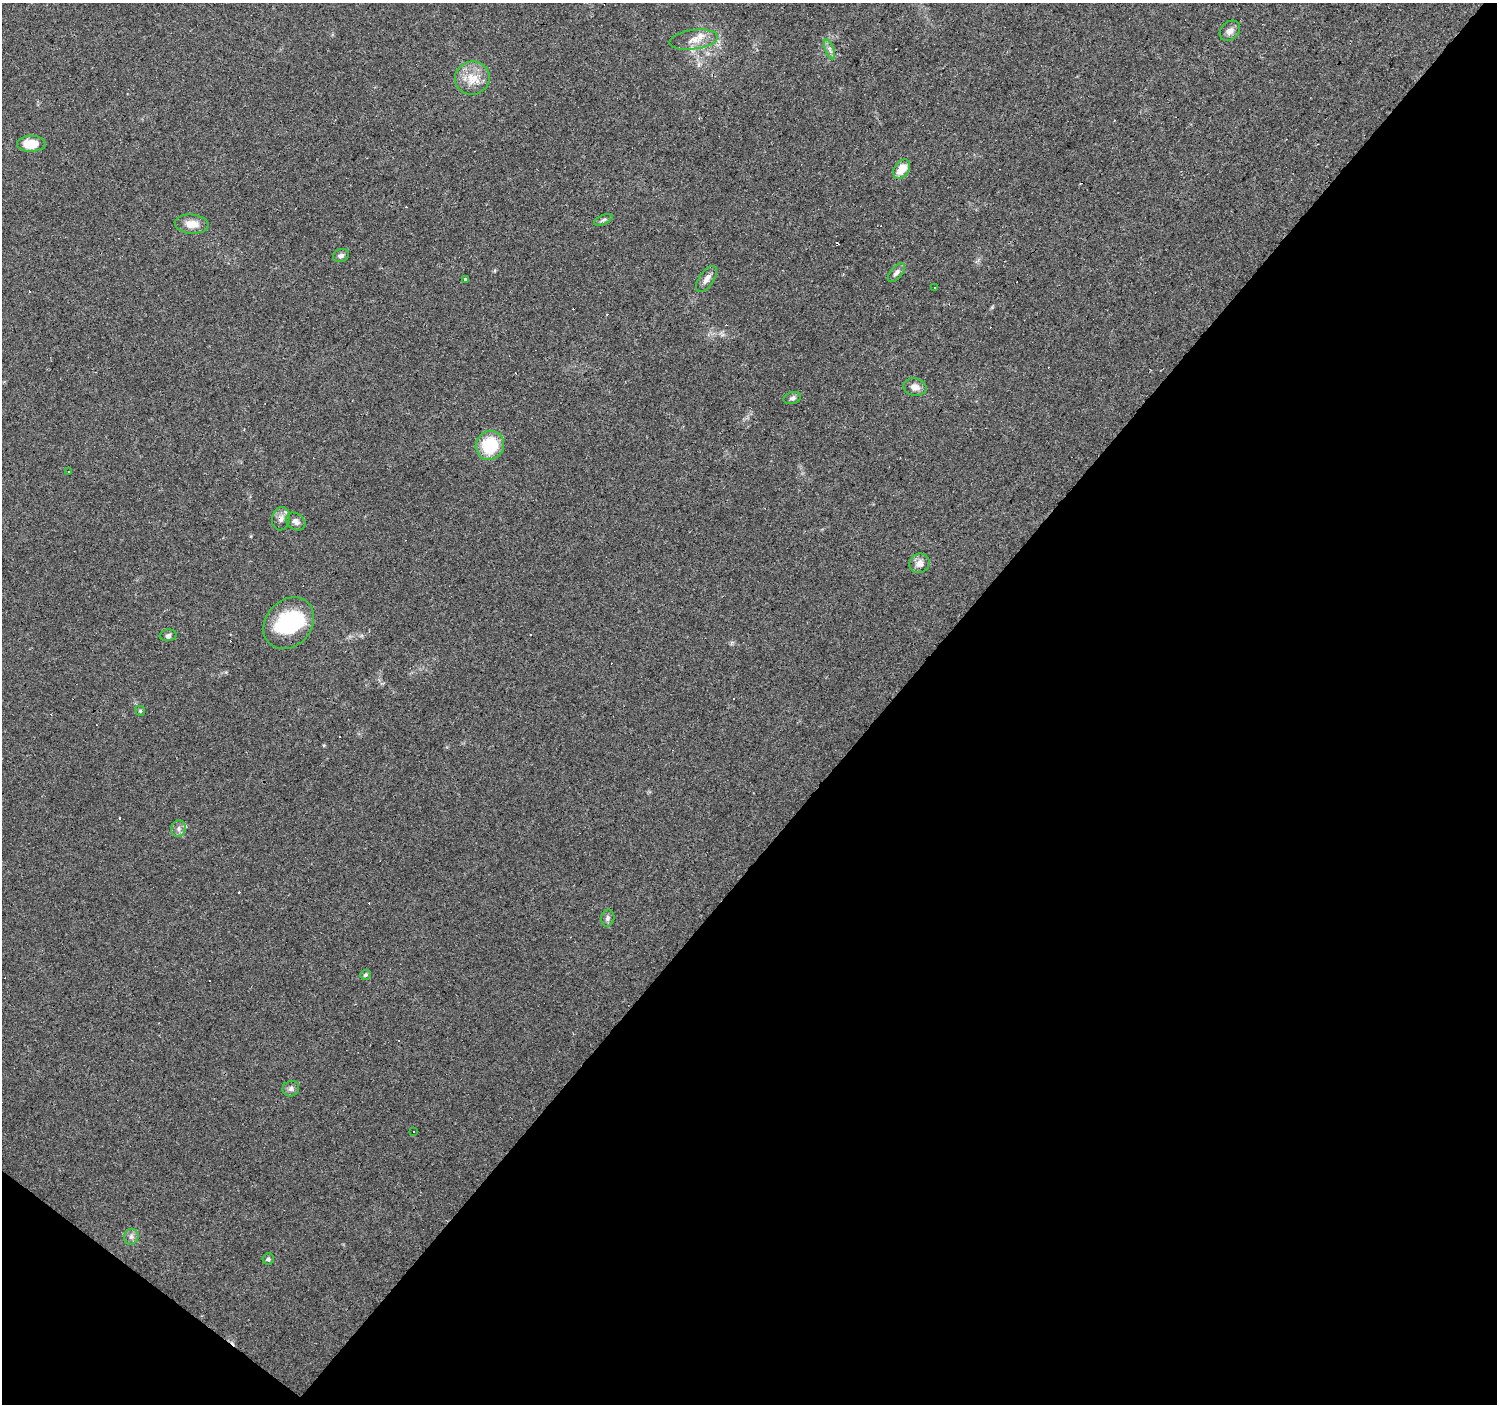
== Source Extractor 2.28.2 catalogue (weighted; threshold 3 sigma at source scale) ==
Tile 15 of 4 x 4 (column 3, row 4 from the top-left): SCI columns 2992-4486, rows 171-1572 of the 5985 x 6014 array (HDU 1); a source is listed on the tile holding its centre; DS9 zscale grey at full resolution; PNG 1499 x 1406 px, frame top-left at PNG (2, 3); each listed source drawn as its Kron ellipse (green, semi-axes under 4 px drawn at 4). Shown black and unused: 42% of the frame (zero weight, under 3 of 4 exposures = <1% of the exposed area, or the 3 px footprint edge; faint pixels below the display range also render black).
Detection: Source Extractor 2.28.2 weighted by HDU 2 'WHT'; one run over the whole footprint, this tile lists its part. Background 0.0442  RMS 0.0037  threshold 0.0168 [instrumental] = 3 sigma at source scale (4.5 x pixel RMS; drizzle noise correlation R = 1.50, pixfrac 1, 0.0396/0.0396 arcsec/px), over >= 5 px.
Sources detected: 54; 1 inside a brighter object's white glare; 21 cosmic-ray / hot-pixel residue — neither listed nor drawn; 2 inside a brighter listed object's ellipse — not listed separately; the other 30 listed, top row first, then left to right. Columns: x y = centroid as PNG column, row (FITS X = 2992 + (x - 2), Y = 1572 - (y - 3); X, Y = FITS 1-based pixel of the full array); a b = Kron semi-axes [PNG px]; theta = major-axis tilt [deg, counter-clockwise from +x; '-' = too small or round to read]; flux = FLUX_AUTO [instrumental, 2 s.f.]
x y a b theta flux
1230 31 11 8 46 2
694 40 24 9 8 4.5
830 49 10 3 -69 1
472 78 17 16 - 6.9
31 144 14 8 0 6.9
902 169 11 7 54 5.9
603 220 10 4 23 0.91
192 224 17 9 -4 4.4
341 256 8 6 21 1.1
896 273 11 6 48 1.5
707 279 15 7 56 2.4
466 280 3 3 - 16
935 288 2 2 - 0.3
915 387 11 8 -12 2.9
792 398 9 6 15 1.1
490 445 15 14 - 18
69 471 3 2 - 0.32
281 519 12 9 79 2
296 522 10 8 -37 1.7
919 563 10 9 - 2.7
289 623 28 22 49 26
168 635 8 5 7 1.1
140 711 5 4 - 0.47
179 829 8 7 - 1.5
608 918 8 6 79 1.1
366 975 5 5 - 0.77
291 1089 8 7 - 1.3
413 1132 3 2 - 0.44
131 1237 8 7 - 1.4
268 1259 6 5 - 1